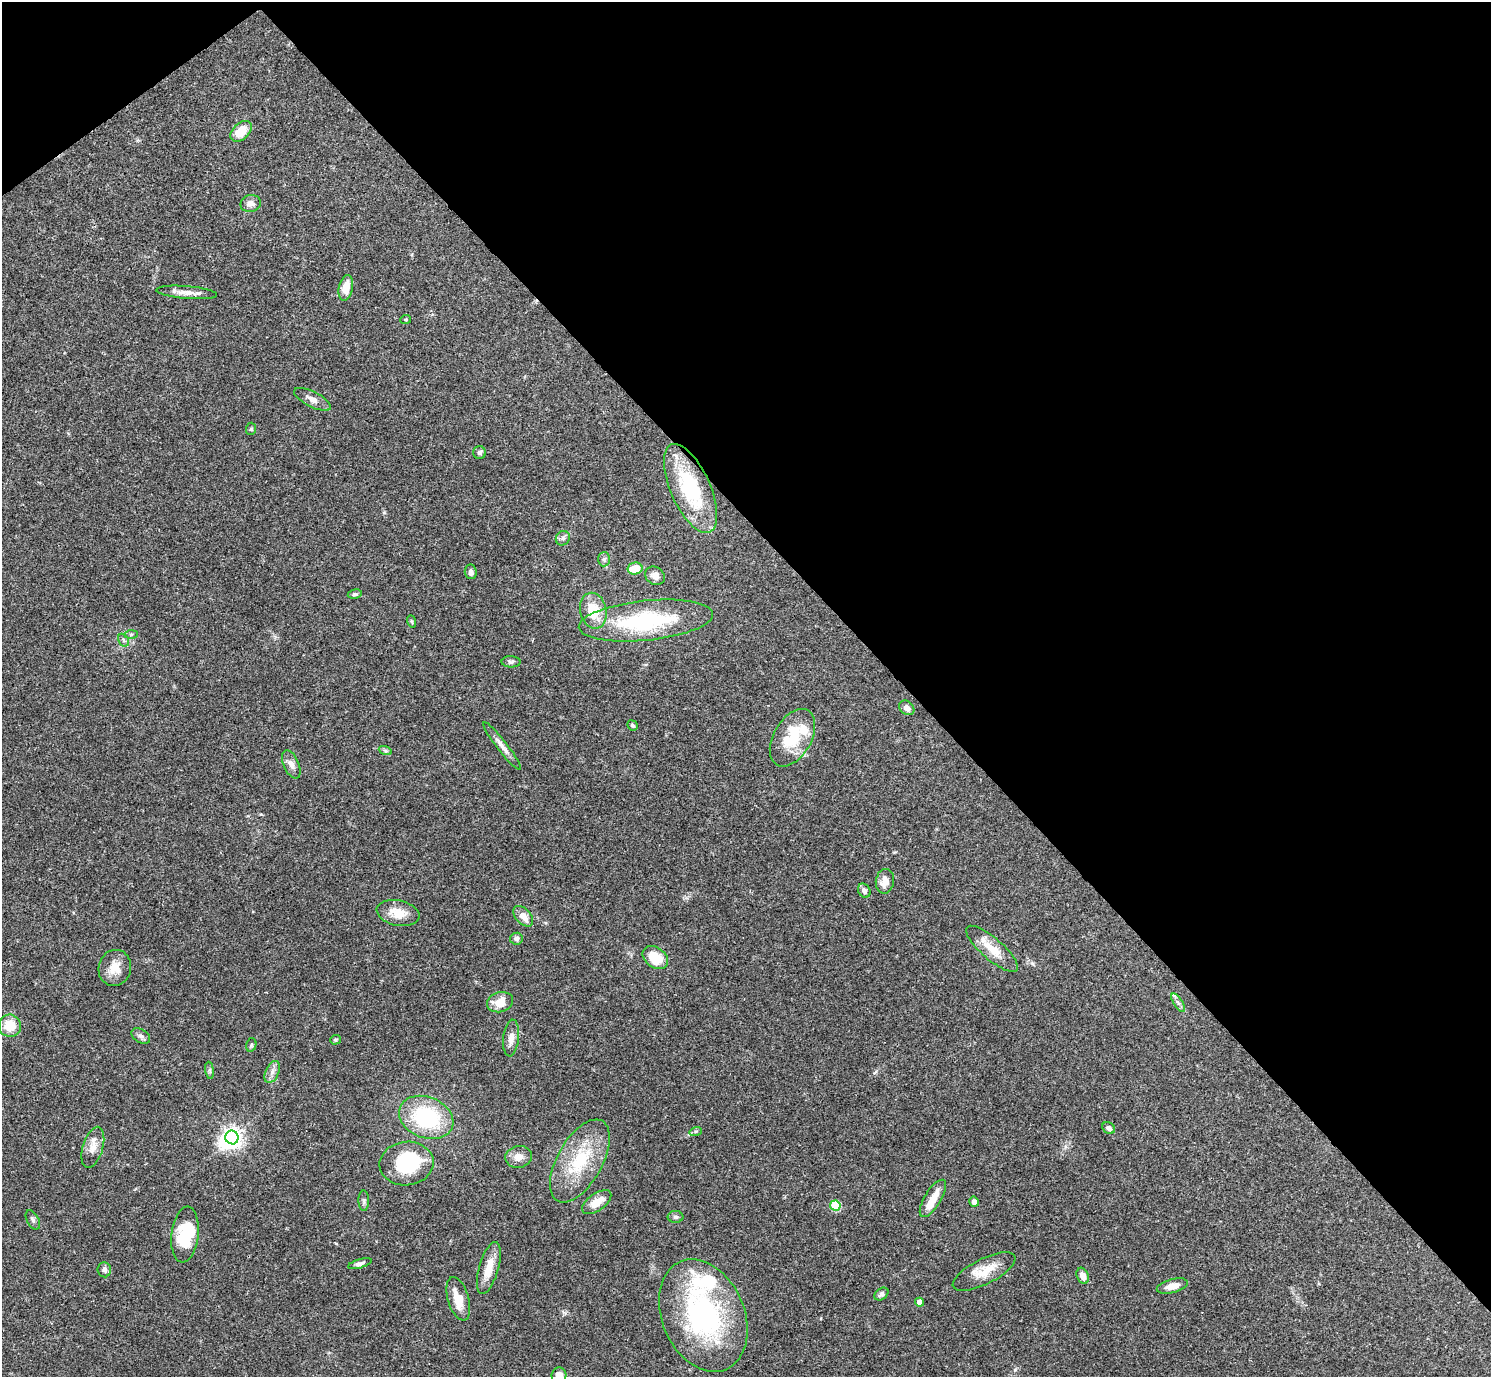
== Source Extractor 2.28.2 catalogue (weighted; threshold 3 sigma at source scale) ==
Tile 3 of 4 x 4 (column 3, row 1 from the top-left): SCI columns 2980-4468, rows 4285-5659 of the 5962 x 5959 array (HDU 1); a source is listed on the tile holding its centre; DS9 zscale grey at full resolution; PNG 1493 x 1379 px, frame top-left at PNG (2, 2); each listed source drawn as its Kron ellipse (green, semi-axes under 4 px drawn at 4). Shown black and unused: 41% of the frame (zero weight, under 3 of 4 exposures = <1% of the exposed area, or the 3 px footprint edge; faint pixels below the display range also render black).
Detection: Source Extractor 2.28.2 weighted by HDU 2 'WHT'; one run over the whole footprint, this tile lists its part. Background 0.0412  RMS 0.0026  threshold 0.0119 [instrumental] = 3 sigma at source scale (4.5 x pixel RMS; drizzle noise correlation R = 1.50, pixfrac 1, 0.05/0.05 arcsec/px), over >= 5 px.
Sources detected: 78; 4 inside a brighter object's white glare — neither listed nor drawn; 3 inside a brighter listed object's ellipse — not listed separately; the other 71 listed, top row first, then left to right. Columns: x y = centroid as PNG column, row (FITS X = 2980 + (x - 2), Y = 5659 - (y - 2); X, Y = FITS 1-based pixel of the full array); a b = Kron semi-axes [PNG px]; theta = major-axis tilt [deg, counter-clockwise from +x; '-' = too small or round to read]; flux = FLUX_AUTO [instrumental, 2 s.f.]
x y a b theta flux
241 131 12 8 44 5.2
251 203 10 8 14 1.4
346 288 13 7 77 3.7
187 292 30 6 -5 2.3
406 319 5 4 - 0.32
312 399 20 7 -27 1.9
251 429 6 5 - 0.43
479 453 6 6 - 0.75
690 488 48 20 -66 21
563 538 7 6 - 0.73
604 559 7 6 - 0.73
635 568 7 6 - 5.7
471 572 7 6 - 0.91
655 576 10 8 -32 1.5
355 594 7 4 10 0.52
593 611 18 13 -77 7
646 620 67 20 6 29
411 621 6 4 -71 0.33
131 635 7 4 1 0.47
124 640 7 5 -61 0.59
511 662 9 5 0 0.61
907 708 8 6 -41 1.5
632 725 5 4 - 0.46
792 738 31 19 60 11
502 746 30 5 -52 1.9
385 750 7 4 -20 0.47
291 764 15 7 -66 1.6
885 881 12 9 81 2.6
864 891 7 6 - 0.97
398 913 22 12 -11 4.3
523 916 12 7 -47 2.5
516 939 6 6 - 0.87
992 949 33 10 -41 5.4
655 958 14 10 -36 5.9
115 968 18 16 73 3.9
500 1002 13 10 15 4
1178 1003 11 4 -56 0.82
10 1026 11 11 - 4.9
141 1036 10 6 -31 0.9
511 1038 18 7 84 2
335 1040 5 4 - 0.41
251 1045 7 5 76 0.44
210 1070 9 4 -81 0.52
272 1072 12 6 66 1.4
426 1117 28 20 -22 23
1109 1128 7 5 -34 0.9
696 1131 6 4 18 0.4
232 1137 7 6 - 150
93 1147 21 10 73 2.8
519 1157 13 11 14 2.3
580 1161 46 22 61 15
407 1164 27 22 6 18
933 1198 21 8 59 4.5
364 1201 10 5 -89 0.69
597 1202 17 8 35 3.7
974 1202 5 4 - 1.2
835 1206 5 5 - 14
676 1217 8 6 0 0.61
33 1220 10 6 -61 0.67
185 1235 28 13 83 11
360 1264 12 4 17 0.85
489 1268 27 9 74 4.3
104 1270 7 6 - 0.94
984 1272 34 12 27 5.6
1083 1276 8 5 -67 2
1172 1286 16 6 15 2.2
881 1294 8 5 37 0.98
458 1299 22 10 -74 5
920 1302 4 4 - 2.1
703 1315 58 41 -67 50
559 1376 8 7 - 2
Overlapping masked pixels (flux is a lower limit): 1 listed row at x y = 690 488
Isophote crosses this tile's border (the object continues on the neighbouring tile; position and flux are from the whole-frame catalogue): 1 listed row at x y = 559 1376
Unlisted compact peaks at least as high as the median listed source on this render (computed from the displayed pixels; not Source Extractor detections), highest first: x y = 1032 963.